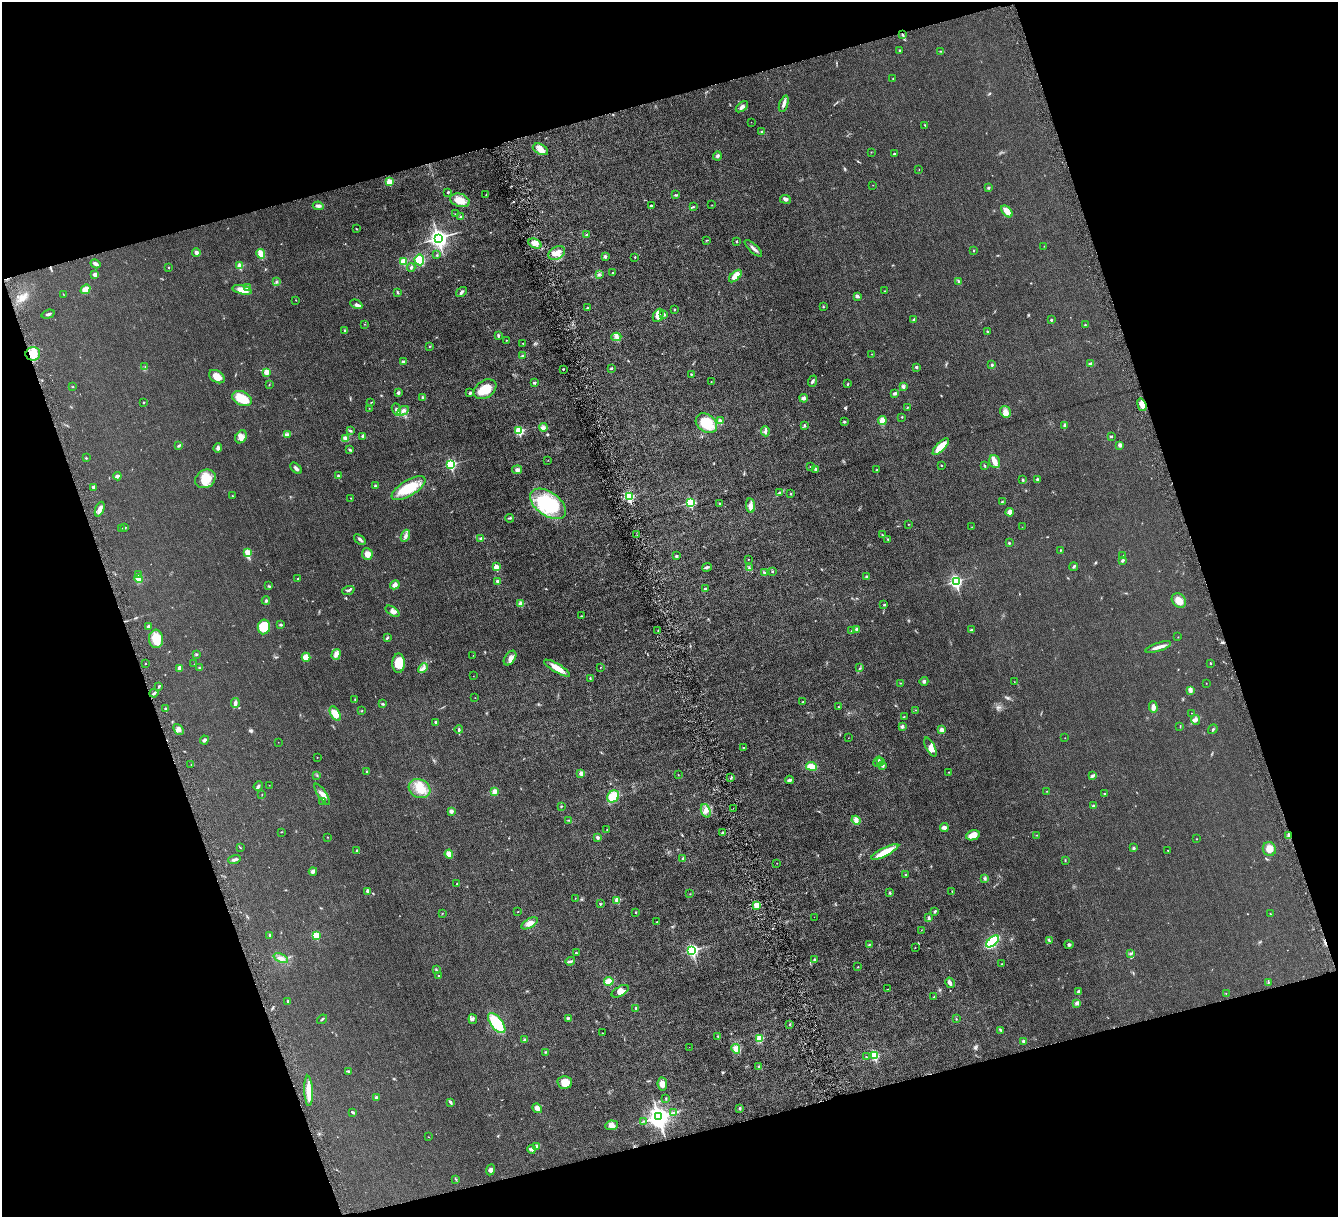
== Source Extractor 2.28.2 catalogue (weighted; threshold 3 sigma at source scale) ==
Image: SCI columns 7-5349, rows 283-5141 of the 5353 x 5300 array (HDU 1 of 3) = the unmasked area's bounding box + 8 px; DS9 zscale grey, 4 x 4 block average (1 PNG px = mean of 4 x 4 image px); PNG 1340 x 1219 px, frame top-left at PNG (2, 2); each listed source drawn as its Kron ellipse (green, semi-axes under 4 px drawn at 4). Shown black and unused: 36% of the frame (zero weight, under 4 of 8 exposures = <1% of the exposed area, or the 3 px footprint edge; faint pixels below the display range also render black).
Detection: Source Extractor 2.28.2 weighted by HDU 2 'WHT'. Background 0.0252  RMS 0.0048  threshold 0.0198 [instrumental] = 3 sigma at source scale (4.09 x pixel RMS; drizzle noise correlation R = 1.36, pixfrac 0.8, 0.05/0.05 arcsec/px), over >= 5 px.
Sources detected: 432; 1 too faint to see at this stretch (4 x 4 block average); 2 cosmic-ray / hot-pixel residue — neither listed nor drawn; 2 coinciding with a brighter row at this scale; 14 inside a brighter listed object's ellipse — not listed separately; the other 413 listed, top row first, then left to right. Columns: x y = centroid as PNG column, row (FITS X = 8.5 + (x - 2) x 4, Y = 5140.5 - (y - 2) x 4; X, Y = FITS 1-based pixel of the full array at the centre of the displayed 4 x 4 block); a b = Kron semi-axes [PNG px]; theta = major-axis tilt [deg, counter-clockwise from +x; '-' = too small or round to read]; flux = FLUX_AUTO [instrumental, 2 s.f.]
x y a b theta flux
903 35 3 2 - 2.7
900 50 2 2 - 4
941 51 3 2 - 1.8
893 78 2 2 - 1.4
784 104 8 3 71 9
742 107 7 3 39 6.9
751 122 2 2 - 0.31
925 125 3 2 - 1.4
762 132 2 2 - 7.6
540 149 8 5 -27 18
871 152 2 2 - 0.72
894 154 2 2 - 6.2
717 156 4 3 - 4.3
919 169 2 2 - 0.43
389 182 2 2 - 67
873 185 2 2 - 0.55
988 188 2 2 - 3.6
448 192 3 2 - 2.2
486 195 2 2 - 1.1
676 195 3 2 - 2.2
785 199 5 3 - 6.4
460 200 10 6 -16 29
712 205 2 2 - 0.61
318 206 5 3 - 6.9
651 206 2 2 - 2.9
693 207 3 2 - 2.1
1007 211 7 4 -47 20
455 214 2 2 - 1.4
460 217 2 2 - 8.5
356 229 3 2 - 1.2
587 234 2 2 - 1.8
438 238 4 3 - 1200
706 240 2 2 - 1.1
737 241 2 2 - 5.2
535 243 7 4 -25 13
1044 246 2 2 - 0.6
753 248 11 3 -43 8.9
974 251 2 2 - 1.4
196 253 4 3 - 9.4
557 253 9 6 31 17
261 254 5 3 - 27
437 255 3 2 - 1.3
605 256 2 2 - 17
635 257 2 2 - 3.1
419 260 5 5 - 50
403 261 3 3 - 19
96 264 5 3 - 6.8
240 266 2 2 - 54
411 267 4 2 - 3.4
169 268 2 2 - 3.1
613 273 2 2 - 3
599 274 2 2 - 1
95 275 4 3 - 7.2
735 276 8 4 44 22
958 281 3 2 - 2.1
276 282 2 2 - 1.9
248 288 4 3 - 8.8
85 289 5 4 - 18
242 290 10 4 -13 26
884 291 2 2 - 0.63
397 292 4 2 - 2
462 292 6 2 35 5
63 294 2 2 - 0.71
857 296 4 3 - 4.8
296 300 2 2 - 0.74
356 304 6 3 -28 6.2
823 307 2 2 - 1.3
587 308 2 2 - 0.98
674 309 2 2 - 1.4
48 314 7 2 17 4.4
658 315 7 5 64 11
663 315 3 3 - 4
914 320 3 2 - 2.5
1051 320 2 2 - 7.4
364 324 2 2 - 0.74
1085 325 2 2 - 1.8
345 330 2 2 - 2.5
988 332 3 2 - 2.5
498 336 3 2 - 3.3
616 337 5 2 - 4.1
506 340 2 2 - 0.92
523 343 2 2 - 2.1
430 346 2 2 - 1.6
33 354 7 6 - 33
872 354 2 2 - 0.86
522 356 4 2 - 3.3
403 362 3 3 - 4.9
1091 364 4 3 - 5.7
992 365 2 2 - 8.3
145 366 2 2 - 0.58
916 367 2 2 - 11
611 368 3 2 - 2.1
563 369 2 2 - 2.7
266 372 2 2 - 60
691 374 2 2 - 1.7
217 377 9 5 -32 23
812 381 6 2 70 4
711 382 2 2 - 0.61
534 383 2 2 - 9.7
848 384 3 2 - 2
269 385 2 2 - 0.91
903 386 3 3 - 5.5
73 387 2 2 - 1.2
485 389 12 8 33 49
398 393 2 2 - 15
470 393 3 3 - 3.6
895 393 3 3 - 4.5
423 398 4 2 - 4.6
804 398 4 4 - 6
242 399 10 7 -25 48
371 402 2 2 - 0.8
144 403 2 2 - 1.6
1142 405 6 4 -70 14
907 407 2 2 - 1.3
369 408 2 2 - 0.59
396 409 6 4 -69 7.3
403 411 6 2 31 6.6
1005 412 6 5 - 17
902 417 2 2 - 1.2
720 421 2 2 - 24
882 421 4 3 - 27
844 422 3 2 - 3.6
706 423 12 8 -37 68
804 425 3 2 - 3.1
1064 425 3 2 - 2.7
543 427 4 3 - 5.8
350 431 3 2 - 3
519 431 2 2 - 170
765 431 5 3 - 7.1
287 434 3 2 - 2.8
363 436 4 2 - 4.5
1111 436 3 2 - 1.9
241 437 7 5 57 13
345 438 3 2 - 3.7
179 445 4 2 - 3.2
1120 445 4 3 - 6.1
941 447 11 4 46 41
218 448 5 3 - 6.8
350 450 4 2 - 2.4
86 458 2 2 - 2
548 460 2 2 - 0.63
995 462 6 5 - 12
451 464 3 2 - 250
941 465 2 2 - 1.4
985 466 2 2 - 1.3
810 467 2 2 - 4.2
296 468 7 3 -43 6.7
816 469 2 2 - 12
517 470 5 4 - 7.1
877 470 2 2 - 4.4
117 476 4 3 - 8.4
338 476 3 2 - 2.6
205 479 11 8 32 43
1037 479 2 2 - 4
1023 480 2 2 - 7.9
375 486 2 2 - 8.7
93 487 4 3 - 4
408 488 19 7 31 78
780 493 4 2 - 3.7
791 494 2 2 - 0.92
232 496 2 2 - 0.92
629 497 2 2 - 200
351 498 2 2 - 1.3
690 502 2 2 - 210
1002 502 3 2 - 1.9
548 504 20 11 -36 180
720 504 3 2 - 1.4
750 506 7 4 -81 11
100 509 8 3 69 17
1010 512 4 3 - 15
510 518 4 2 - 2.4
908 524 2 2 - 1.1
972 527 2 2 - 0.6
1022 527 2 2 - 0.5
125 528 3 2 - 1.8
121 529 2 2 - 0.77
637 535 2 2 - 0.48
883 535 2 2 - 1.1
405 536 6 3 68 6.8
481 538 3 2 - 5.1
360 539 6 3 -38 5.5
888 539 2 2 - 1.7
1009 543 2 2 - 2.2
1060 550 2 2 - 1.3
248 553 2 2 - 77
367 554 6 5 - 17
1123 555 2 2 - 0.65
676 556 3 2 - 3.5
748 559 2 2 - 1.5
1122 560 3 2 - 5.2
496 567 2 2 - 49
707 567 5 2 - 4.3
1074 567 4 2 - 2.7
749 568 3 2 - 2.3
772 571 2 2 - 3.2
765 573 3 2 - 2
139 574 3 2 - 2.3
867 577 2 2 - 13
139 579 4 3 - 25
298 579 2 2 - 2
497 581 2 2 - 15
956 581 3 2 - 390
395 585 5 3 - 10
268 586 3 2 - 2
705 588 2 2 - 8.4
348 590 6 2 19 3.7
1179 600 8 6 -46 27
266 601 4 2 - 3.4
521 604 2 2 - 46
884 605 2 2 - 1.8
392 611 8 4 -34 9.1
581 616 2 2 - 1.1
281 625 3 2 - 2.4
148 626 2 2 - 6.5
264 627 7 6 - 64
857 629 2 2 - 13
971 630 2 2 - 4.5
658 631 2 2 - 1
852 631 2 2 - 4.5
1178 637 2 2 - 0.91
387 638 4 2 - 2.6
156 639 9 7 -85 44
1158 647 13 3 18 14
196 654 3 2 - 1.9
336 654 5 4 - 11
473 655 2 2 - 0.5
306 657 4 4 - 23
510 658 8 5 55 12
145 663 2 2 - 1.3
399 663 10 6 89 41
1210 663 2 2 - 3.7
194 664 2 2 - 0.55
600 667 2 2 - 1.1
179 668 3 2 - 11
200 668 3 2 - 1.8
423 668 5 2 - 5.3
557 668 15 4 -31 25
860 668 2 2 - 0.79
473 676 2 2 - 0.64
590 678 3 2 - 1.7
924 681 4 3 - 3.7
1014 682 2 2 - 0.47
901 683 2 2 - 1
1206 683 2 2 - 0.71
159 686 3 2 - 1.6
1191 690 2 2 - 2.9
154 693 4 2 - 4.2
475 698 2 2 - 0.53
355 700 2 2 - 1.2
803 702 2 2 - 1
235 703 5 3 - 7.8
383 704 4 2 - 2.6
838 707 2 2 - 1.5
1153 707 6 3 -87 12
165 708 2 2 - 5.4
916 710 2 2 - 0.8
362 711 2 2 - 1.1
1191 713 2 2 - 0.63
335 714 8 4 -60 29
904 716 2 2 - 1
1195 720 5 4 - 7.2
435 722 2 2 - 7.5
902 726 3 3 - 4.5
1180 726 2 2 - 1
178 729 6 3 -48 7.5
1213 729 5 2 - 2.4
459 730 4 2 - 3.6
942 730 3 2 - 14
848 738 2 2 - 0.43
1065 738 2 2 - 0.68
204 740 4 3 - 4.4
278 742 2 2 - 0.45
743 747 2 2 - 2.3
930 747 10 4 -62 17
317 757 2 2 - 0.81
881 761 2 2 - 3.7
878 762 6 2 59 3.3
191 764 2 2 - 0.88
883 765 2 2 - 14
811 766 5 4 - 27
367 772 2 2 - 4.2
949 772 2 2 - 1.1
581 773 2 2 - 31
317 775 2 2 - 1.3
678 775 2 2 - 0.81
1093 775 4 2 - 3.5
731 778 2 2 - 1.8
790 780 4 2 - 8.5
269 785 2 2 - 0.58
258 786 5 2 - 3.3
419 789 11 9 -27 37
494 791 4 3 - 11
1047 791 2 2 - 0.64
1104 793 2 2 - 1.3
322 794 12 3 -56 13
262 795 2 2 - 0.71
613 796 6 5 - 46
323 801 3 3 - 3
561 806 2 2 - 1.5
1093 806 2 2 - 12
733 808 2 2 - 0.52
451 811 3 3 - 8.7
706 811 7 4 -69 14
569 820 2 2 - 1.2
856 820 5 4 - 8.1
944 827 4 3 - 8.8
607 830 2 2 - 1.2
281 832 3 2 - 1
722 833 2 2 - 1.9
973 835 7 5 14 21
1037 835 2 2 - 1.1
1289 835 4 2 - 5
327 837 2 2 - 0.84
597 837 3 2 - 6.4
1196 839 2 2 - 0.97
240 848 2 2 - 1.1
1134 848 3 3 - 3.3
1269 849 7 6 - 18
1168 850 2 2 - 1.4
357 851 2 2 - 8.5
885 852 15 4 27 42
449 854 4 3 - 15
683 859 2 2 - 12
234 860 6 2 16 6.5
1065 860 2 2 - 1.2
777 863 2 2 - 0.63
313 871 4 4 - 5.4
906 875 2 2 - 2.6
985 879 3 2 - 3.2
457 884 2 2 - 1.4
368 891 3 3 - 5.8
952 892 3 2 - 1.2
890 893 3 2 - 2.5
690 894 2 2 - 0.72
575 898 2 2 - 0.65
617 900 2 2 - 49
600 904 3 2 - 2.5
756 906 2 2 - 56
935 911 3 2 - 2.7
518 912 2 2 - 0.89
636 912 2 2 - 4.4
442 913 2 2 - 0.6
1270 914 3 2 - 0.81
814 917 2 2 - 0.43
929 918 4 2 - 3.2
657 922 2 2 - 2.5
530 923 9 4 29 15
921 930 2 2 - 0.59
270 935 2 2 - 10
316 935 2 2 - 93
993 941 7 3 40 150
1049 941 2 2 - 0.97
869 944 3 2 - 1.7
1069 945 4 3 - 3.7
915 948 2 2 - 1.5
692 950 3 2 - 450
576 953 2 2 - 2.4
1131 953 3 2 - 3.2
281 958 8 3 -24 7.9
814 959 3 2 - 2
570 961 5 2 - 4.3
1002 964 2 2 - 1.4
858 967 2 2 - 2.3
436 970 2 2 - 1.6
439 976 2 2 - 2.3
609 981 5 3 - 32
1268 982 2 2 - 1.9
950 983 5 3 - 7.9
888 989 2 2 - 0.64
620 991 9 5 29 11
1079 992 3 3 - 5.4
1226 993 2 2 - 0.6
934 997 3 2 - 2
288 1001 2 2 - 6.5
1077 1003 4 3 - 6.7
636 1008 2 2 - 5.1
568 1018 3 3 - 3.1
322 1019 5 2 - 2.5
473 1019 5 3 - 4.8
956 1019 2 2 - 1.1
497 1023 12 6 -51 87
790 1025 2 2 - 1.7
1001 1030 3 2 - 2.8
602 1033 2 2 - 1.1
718 1036 3 2 - 1.7
759 1039 2 2 - 97
525 1040 4 3 - 4.7
1024 1041 4 2 - 4.9
689 1047 2 2 - 0.45
736 1049 5 4 - 21
545 1052 2 2 - 0.96
875 1055 2 2 - 180
866 1057 2 2 - 1.6
758 1066 2 2 - 1.3
348 1071 4 2 - 2.5
565 1082 7 6 - 28
662 1084 6 4 -85 13
308 1091 15 4 -88 35
376 1098 2 2 - 12
666 1098 3 2 - 1.1
450 1102 4 2 - 4.7
537 1108 5 3 - 14
740 1108 2 2 - 6.8
353 1112 4 2 - 3.3
673 1112 3 2 - 1.9
659 1117 4 3 - 2000
644 1121 2 2 - 0.86
611 1125 6 5 - 9.7
428 1137 2 2 - 0.77
537 1146 4 3 - 4.7
532 1149 4 3 - 4.9
490 1170 6 4 67 5.6
456 1179 3 2 - 1.7
Overlapping masked pixels (flux is a lower limit): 2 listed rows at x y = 33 354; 1289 835
Diffuse or blended objects may show on this block-average render without a row.